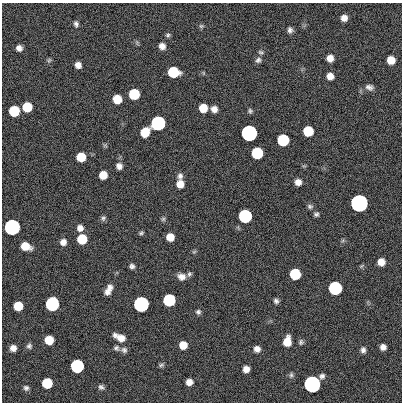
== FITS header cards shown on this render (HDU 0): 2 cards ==
NAXIS1  =                  400
NAXIS2  =                  400

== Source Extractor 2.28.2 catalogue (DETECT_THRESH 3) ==
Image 400 x 400 px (HDU 0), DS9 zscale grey, 1 PNG px = 1 image px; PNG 404 x 404 px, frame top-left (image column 1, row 400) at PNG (2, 3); no overlay
Background 0.704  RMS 33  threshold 100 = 3 sigma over >= 5 px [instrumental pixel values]
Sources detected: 88; all 88 listed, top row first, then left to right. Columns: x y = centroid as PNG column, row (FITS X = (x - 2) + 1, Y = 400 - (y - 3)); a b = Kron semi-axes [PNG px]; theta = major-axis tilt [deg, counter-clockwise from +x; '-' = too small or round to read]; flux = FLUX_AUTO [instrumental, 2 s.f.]
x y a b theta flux
344 18 6 6 - 1.5e+04
76 24 8 6 -75 6.4e+03
201 26 7 5 -1 3.9e+03
290 30 7 6 - 7.2e+03
168 35 6 5 - 4.3e+03
137 43 7 4 -73 3.3e+03
162 46 7 6 - 1.4e+04
19 48 6 6 - 1.1e+04
261 52 7 6 - 4.7e+03
330 58 6 6 - 1.8e+04
49 60 7 4 45 3.7e+03
258 60 8 7 - 7.4e+03
391 60 7 6 - 3.2e+04
78 65 6 6 - 1.3e+04
173 72 8 7 - 1.2e+05
203 73 6 4 -71 2.4e+03
330 76 6 6 - 1.9e+04
369 87 11 7 -16 9.5e+03
134 94 7 7 - 1.2e+05
117 99 7 7 - 4.7e+04
27 107 7 7 - 7.2e+04
203 108 7 7 - 3.8e+04
214 109 7 7 - 1.4e+04
14 111 7 7 - 1.2e+05
250 111 6 5 - 4.4e+03
158 123 7 7 - 1.0e+06
308 131 7 7 - 9.0e+04
145 132 8 7 - 5.1e+04
249 133 7 7 - 3.5e+06
283 140 7 7 - 2.1e+05
105 146 6 4 -19 3.2e+03
257 153 7 7 - 1.7e+05
81 157 7 7 - 5.7e+04
119 166 8 7 - 1.1e+04
103 175 7 6 - 3.4e+04
180 176 9 7 69 8.7e+03
298 182 7 6 - 1.5e+04
180 184 8 7 - 2.4e+04
359 203 7 7 - 1.1e+07
310 206 8 6 -16 5.7e+03
316 214 6 5 - 5.1e+03
245 216 7 7 - 5.4e+05
103 218 7 6 - 5.2e+03
163 219 6 6 - 4.2e+03
12 227 7 7 - 2.9e+06
80 228 7 7 - 1.3e+04
141 233 6 5 - 3.9e+03
170 237 6 6 - 2.7e+04
82 239 7 7 - 7.7e+04
63 242 7 7 - 1.3e+04
25 246 8 6 -21 3.7e+04
194 252 7 4 2 3.2e+03
381 262 7 6 - 2.1e+04
132 266 7 6 - 6.5e+03
189 274 7 6 - 5.1e+03
295 274 7 7 - 1.4e+05
181 277 10 8 -13 1.5e+04
110 287 8 8 - 1.1e+04
335 288 7 7 - 5.7e+05
107 292 8 7 - 1.1e+04
169 300 7 7 - 3.1e+05
276 301 6 5 - 6.2e+03
52 304 8 7 - 6.1e+05
141 304 7 7 - 2.1e+06
18 306 7 7 - 5.0e+04
198 312 6 6 - 5.2e+03
120 337 13 7 -26 2.5e+04
49 340 7 7 - 4.8e+04
287 341 9 6 80 3.4e+04
301 342 7 6 - 5.0e+03
183 345 7 6 - 2.8e+04
29 346 7 7 - 6.1e+03
383 347 6 6 - 1.2e+04
13 348 6 6 - 1.3e+04
116 348 7 6 - 5.3e+03
257 349 6 6 - 1.3e+04
124 350 8 7 - 7.2e+03
363 350 8 6 89 7.8e+03
161 365 7 4 11 4.1e+03
77 366 7 7 - 5.2e+05
246 369 6 6 - 1.6e+04
291 375 8 5 90 4.8e+03
322 376 7 6 - 7.1e+03
189 382 6 6 - 1.5e+04
47 383 7 7 - 9.9e+04
312 384 7 7 - 5.5e+06
101 387 7 6 - 6.0e+03
26 388 6 5 - 6.0e+03